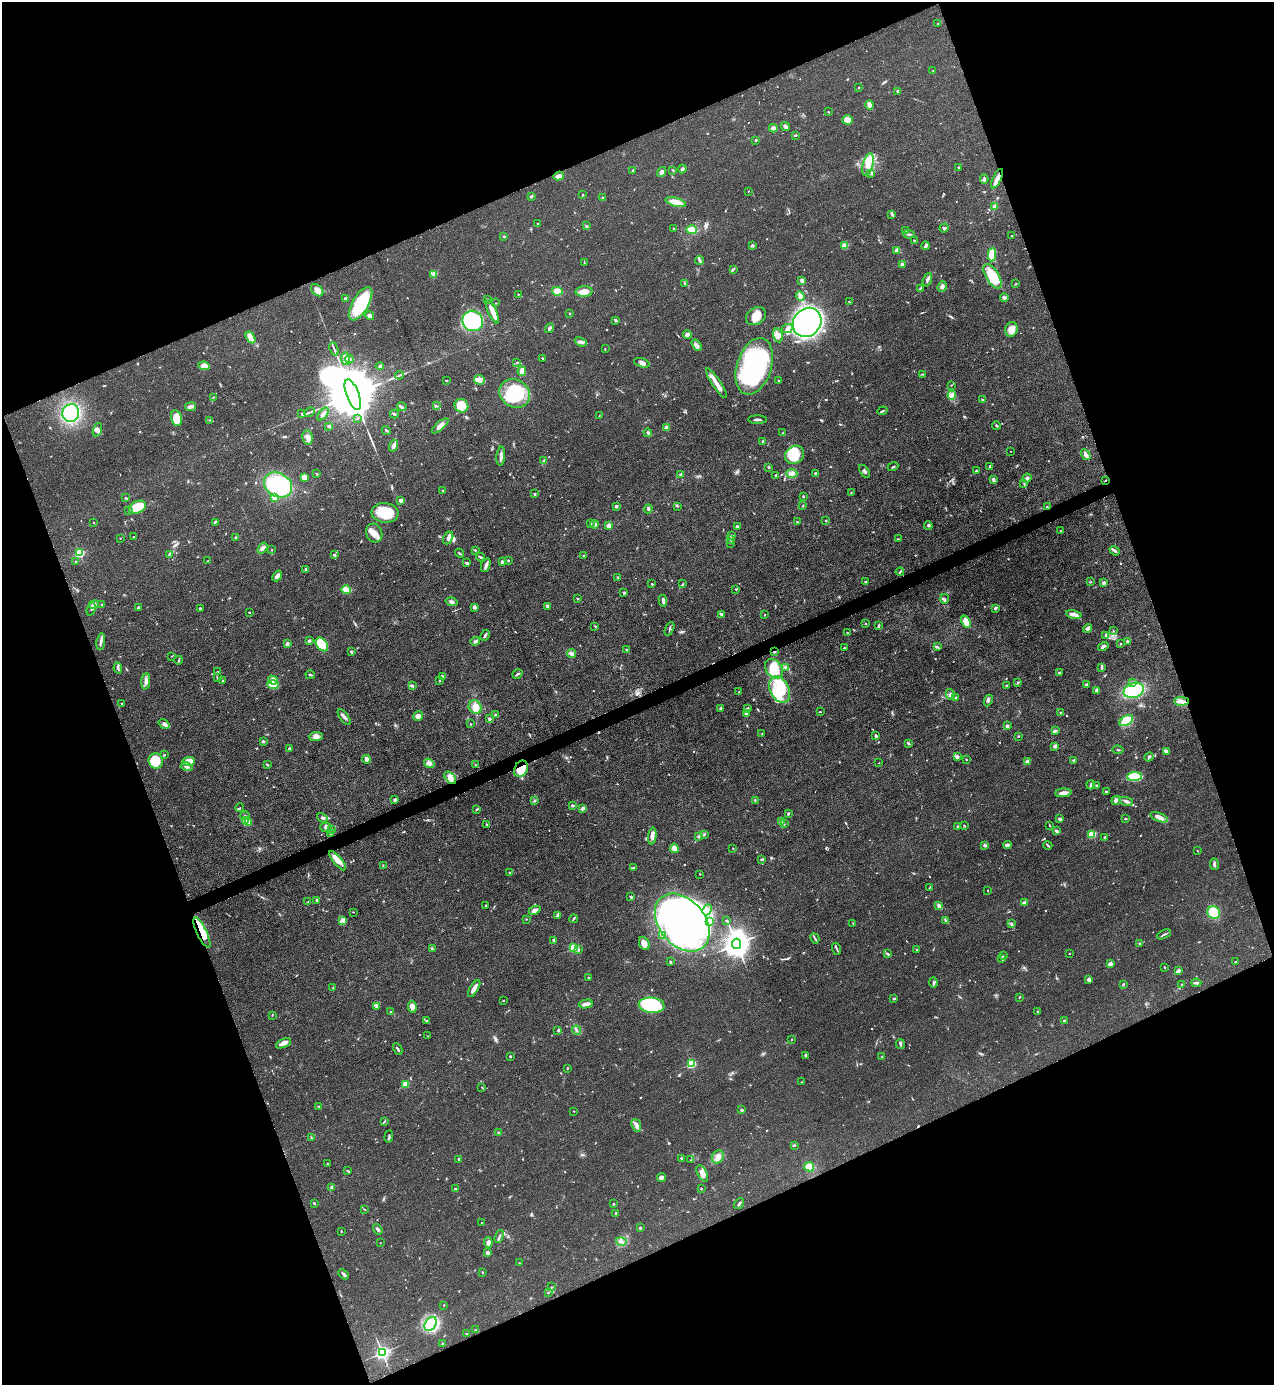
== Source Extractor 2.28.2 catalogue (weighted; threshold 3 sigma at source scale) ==
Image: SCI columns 151-5238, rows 1-5532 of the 5520 x 5533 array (HDU 1 of 3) = the unmasked area's bounding box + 8 px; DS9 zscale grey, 4 x 4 block average (1 PNG px = mean of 4 x 4 image px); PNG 1276 x 1387 px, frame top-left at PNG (2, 2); each listed source drawn as its Kron ellipse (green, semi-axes under 4 px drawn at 4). Shown black and unused: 42% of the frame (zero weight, under 3 of 4 exposures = <1% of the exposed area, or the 3 px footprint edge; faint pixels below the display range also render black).
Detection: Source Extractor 2.28.2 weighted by HDU 2 'WHT'. Background 0.0496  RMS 0.0054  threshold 0.0244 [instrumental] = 3 sigma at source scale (4.5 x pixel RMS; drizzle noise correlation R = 1.50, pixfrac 1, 0.05/0.05 arcsec/px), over >= 5 px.
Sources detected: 784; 3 too faint to see at this stretch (4 x 4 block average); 10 inside a brighter object's white glare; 2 cosmic-ray / hot-pixel residue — neither listed nor drawn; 11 coinciding with a brighter row at this scale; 49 inside a brighter listed object's ellipse — not listed separately; of the other 709, all 500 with FLUX_AUTO >= 1.6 (the completeness limit of this list) listed and drawn (209 fainter detections not listed), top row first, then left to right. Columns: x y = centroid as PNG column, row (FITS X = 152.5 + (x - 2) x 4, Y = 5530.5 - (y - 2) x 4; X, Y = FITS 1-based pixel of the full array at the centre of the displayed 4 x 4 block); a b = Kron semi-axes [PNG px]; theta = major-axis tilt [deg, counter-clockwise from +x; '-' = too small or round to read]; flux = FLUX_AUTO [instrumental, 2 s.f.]
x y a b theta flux
938 24 2 2 - 1.9
933 71 2 2 - 1.7
858 88 2 2 - 1.8
897 91 3 2 - 3.2
869 105 5 2 - 33
828 112 2 2 - 3
848 120 5 4 - 34
785 127 5 3 - 11
773 128 4 2 - 30
795 135 3 2 - 2.9
755 140 3 2 - 3.4
868 165 12 5 76 30
958 167 2 2 - 3.2
682 169 4 2 - 6.6
633 170 4 2 - 3.5
673 170 3 2 - 3
662 172 5 4 - 11
871 173 4 3 - 5.5
559 176 5 3 - 22
984 179 5 2 - 7.5
997 179 11 4 65 23
748 191 2 2 - 1.6
582 195 2 2 - 1.8
531 197 2 2 - 4.9
602 197 3 2 - 2.2
676 202 10 4 -15 44
995 206 3 3 - 9.5
892 214 3 2 - 4.3
538 224 2 2 - 2.2
586 226 4 2 - 2.6
944 228 5 3 - 6.3
674 229 2 2 - 3.4
692 230 5 4 - 39
906 230 3 2 - 2.9
909 234 6 2 -8 5.2
504 236 2 2 - 10
1011 236 2 2 - 2.6
914 240 4 2 - 2.7
844 245 4 3 - 6.6
753 246 4 3 - 4.3
926 246 4 2 - 10
897 250 2 2 - 63
992 254 7 4 88 83
700 260 4 2 - 5.3
584 263 4 2 - 2.9
902 264 3 2 - 9.1
733 269 3 2 - 3.8
434 274 4 3 - 7.2
992 276 14 6 -58 88
802 280 3 2 - 12
927 280 7 3 69 8.3
685 284 2 2 - 4.2
1016 284 2 2 - 1.9
942 287 5 4 - 8.1
920 288 3 2 - 2.3
317 290 7 5 -43 15
557 291 5 4 - 38
584 292 8 5 3 32
518 294 2 2 - 2
800 296 5 3 - 16
1004 298 4 3 - 6.9
346 299 3 2 - 11
487 299 2 2 - 3.2
849 302 3 2 - 1.9
496 303 2 2 - 2
360 304 19 8 60 190
492 312 13 3 -67 32
569 313 2 2 - 2
370 316 5 3 - 10
756 316 11 8 32 46
616 320 4 3 - 4.6
473 321 10 10 - 330
807 322 15 13 48 1300
549 328 5 3 - 7.6
787 328 6 4 24 13
1011 330 7 6 - 35
687 335 4 3 - 6.9
778 335 7 4 -78 22
250 337 6 2 -58 50
581 342 6 2 -21 8.3
696 345 6 4 -57 10
334 349 7 2 -67 7.3
605 349 3 2 - 1.9
346 358 6 3 -87 13
542 358 2 2 - 7.7
349 359 4 3 - 5.5
517 362 3 2 - 5.1
642 363 8 4 -18 12
204 366 6 4 -9 25
380 366 4 2 - 6.9
754 366 29 17 72 740
522 371 5 3 - 30
923 374 4 2 - 2.8
399 375 4 2 - 4.1
479 380 5 4 - 14
778 380 3 2 - 2.2
446 381 3 2 - 3.1
716 383 17 3 -56 41
951 385 2 2 - 2.1
514 393 16 13 -35 200
353 395 16 6 -70 49000
952 395 4 4 - 11
213 397 2 2 - 1.6
982 400 3 2 - 3.8
437 406 3 2 - 2.9
461 406 7 6 - 71
191 407 5 3 - 8.2
402 407 5 2 - 5.2
882 411 5 2 - 4
309 412 6 2 25 5.1
71 413 9 8 - 340
302 413 2 2 - 2
323 414 7 3 51 11
394 414 4 2 - 4.5
599 416 2 2 - 1.8
176 418 8 5 -75 67
357 419 2 2 - 2
210 420 2 2 - 1.7
757 420 9 2 0 9.4
996 425 4 2 - 4.6
329 426 3 2 - 5.5
440 426 10 4 40 18
667 428 4 3 - 11
97 430 7 4 72 15
386 430 5 2 - 4.1
648 433 4 3 - 5.3
783 433 3 2 - 2.4
308 438 7 5 -82 17
763 441 2 2 - 17
393 446 6 2 74 12
1011 451 2 2 - 2.1
794 455 10 8 35 130
1086 455 6 3 -59 14
501 456 9 3 86 14
544 460 3 2 - 2.6
990 466 2 2 - 5
769 467 3 2 - 2.8
893 467 5 2 - 3.1
864 471 7 2 -53 6.4
976 471 3 2 - 5.8
815 473 2 2 - 3.6
317 474 2 2 - 2.3
680 474 3 2 - 2.8
792 474 5 3 - 10
776 475 3 3 - 3.9
304 477 4 3 - 23
1027 478 5 3 - 11
993 479 3 3 - 5.2
1105 480 3 2 - 2.8
1024 483 3 2 - 3.3
278 485 15 11 -32 330
443 491 2 2 - 5.2
851 492 3 2 - 1.6
534 494 2 2 - 4
803 496 2 2 - 2.1
275 497 2 2 - 58
126 498 3 2 - 3.1
401 500 2 2 - 17
616 506 3 3 - 6.1
678 506 2 2 - 1.7
803 506 3 2 - 1.7
137 507 9 6 24 100
1047 507 2 2 - 3.7
648 509 4 2 - 4.9
129 511 2 2 - 2.1
385 513 13 10 -5 110
826 520 2 2 - 1.7
215 522 4 2 - 4.3
797 522 2 2 - 1.8
94 523 2 2 - 1.6
590 523 2 2 - 1.6
594 524 4 3 - 5.9
928 525 4 3 - 4.1
608 526 2 2 - 57
737 526 3 2 - 6.1
1060 531 2 2 - 1.6
374 533 10 8 -70 32
731 536 2 2 - 6.2
133 537 2 2 - 1.8
236 537 4 2 - 4.6
120 538 2 2 - 1.7
448 538 7 4 62 20
898 539 3 2 - 2.5
731 540 2 2 - 2.6
730 543 2 2 - 1.7
262 548 6 3 55 11
272 550 2 2 - 1.8
475 550 3 2 - 2.8
1115 551 5 2 - 8.8
79 553 2 2 - 320
459 553 4 2 - 4.1
169 554 3 2 - 3.2
334 555 4 2 - 3.7
584 556 2 2 - 2.9
480 557 4 2 - 4.7
76 561 3 2 - 2
208 561 4 2 - 2.7
508 561 3 2 - 2.4
502 562 3 2 - 6.5
467 563 4 3 - 5.1
486 565 7 4 70 12
305 569 3 2 - 3.5
900 572 4 2 - 3.5
277 576 6 3 51 14
617 577 2 2 - 3.6
865 582 3 2 - 2.1
1090 582 4 2 - 2.8
1104 583 3 3 - 12
652 584 2 2 - 2.6
682 584 2 2 - 2.3
736 589 2 2 - 1.7
346 590 5 3 - 60
624 593 3 2 - 4
578 598 2 2 - 3.6
944 599 5 3 - 6
663 601 6 2 -82 9.1
451 602 6 3 -15 8.4
102 604 2 2 - 1.7
94 605 5 4 - 12
547 606 4 2 - 5.8
138 607 4 2 - 5
474 607 3 2 - 15
995 608 4 3 - 5.4
91 609 7 2 74 4.7
200 609 3 2 - 5.6
249 612 2 2 - 6.5
721 614 3 2 - 8.7
1074 614 8 3 -10 23
765 615 2 2 - 2.1
966 622 6 4 -68 44
866 624 2 2 - 2.6
595 626 3 2 - 2.1
879 626 3 2 - 6.5
1088 628 5 3 - 12
669 629 7 2 63 4.8
1113 631 3 2 - 1.8
848 633 3 2 - 2.4
485 635 6 2 63 6.3
1106 636 4 3 - 6.2
101 641 8 3 81 12
309 641 2 2 - 2.9
475 641 5 2 - 6.7
1128 642 2 2 - 20
1120 643 2 2 - 1.6
287 644 3 2 - 13
322 644 8 5 -51 140
1103 646 5 3 - 6.9
937 647 4 3 - 4.8
844 648 2 2 - 3.1
627 650 3 2 - 3.8
351 652 3 2 - 4.2
774 652 2 2 - 3.1
571 653 5 3 - 11
172 656 2 2 - 1.7
179 660 4 2 - 3.5
785 667 4 3 - 7.6
118 668 6 2 -77 6.1
1102 668 3 2 - 5.5
774 669 11 8 -52 100
217 672 3 2 - 3.4
1059 673 4 2 - 5.9
517 674 5 2 - 4.8
310 675 5 2 - 4
442 676 4 2 - 4.5
217 677 3 2 - 3.6
273 680 5 3 - 32
146 681 8 4 86 14
222 681 3 2 - 2.3
439 681 2 2 - 2.7
1018 682 3 2 - 2.9
1133 683 3 3 - 7.1
1086 684 3 2 - 5.3
273 685 6 4 -4 74
1006 685 2 2 - 1.9
412 686 3 3 - 4
780 690 14 9 -63 100
1097 690 3 3 - 14
1134 690 10 7 17 190
739 692 2 2 - 1.9
950 694 5 4 - 8.7
955 698 2 2 - 2.4
988 700 6 3 65 6.5
1181 701 7 4 -1 16
122 703 2 2 - 3.8
475 707 7 6 - 34
721 709 3 2 - 10
748 709 2 2 - 6.7
820 712 2 2 - 1.8
746 713 2 2 - 16
1061 713 3 2 - 3.6
496 715 3 3 - 5.2
418 716 5 4 - 16
344 717 9 3 -53 12
489 719 3 3 - 5.4
1126 721 7 4 32 83
164 724 6 3 -37 9.4
470 724 2 2 - 2.3
1007 726 2 2 - 8.7
1055 731 4 3 - 7.5
762 734 2 2 - 1.6
316 736 7 4 1 15
876 736 3 3 - 4.5
1019 736 2 2 - 1.9
263 741 2 2 - 20
908 743 3 2 - 6
1055 746 2 2 - 43
289 748 2 2 - 16
1118 750 5 2 - 3.4
1166 752 4 3 - 15
164 755 3 2 - 1.9
957 757 3 2 - 14
1149 757 5 2 - 6.3
367 759 4 3 - 16
966 760 2 2 - 2.2
1074 760 3 2 - 3.3
156 761 8 7 - 65
189 761 6 4 4 38
1027 762 3 2 - 17
429 763 5 4 - 12
879 763 2 2 - 1.9
267 764 3 2 - 2.8
476 765 2 2 - 2.1
187 767 6 2 -11 7.5
521 769 8 6 65 79
1134 777 7 3 3 160
450 778 7 4 -47 26
1091 785 4 3 - 5.6
1097 785 3 2 - 3.6
1106 791 3 2 - 2.8
1063 793 8 3 4 18
395 799 3 3 - 6.4
755 800 3 2 - 2.3
1116 800 5 3 - 7.8
535 801 2 2 - 1.7
1126 801 7 3 -16 13
573 805 3 2 - 4.4
240 808 4 2 - 3.4
583 808 4 3 - 9.1
476 810 3 2 - 1.8
788 814 3 2 - 3.6
245 816 5 2 - 5
1159 817 9 3 -21 22
322 818 5 3 - 6.1
1060 819 3 3 - 7.3
1125 819 3 2 - 2.1
245 821 4 4 - 10
781 821 4 2 - 3.8
249 823 2 2 - 2.7
784 824 4 2 - 3
487 825 2 2 - 4.1
1049 825 2 2 - 2.2
964 826 2 2 - 1.8
326 827 6 4 -16 11
958 827 2 2 - 4
332 829 2 2 - 3.4
1056 831 3 2 - 10
331 833 3 2 - 6.9
1092 834 2 2 - 170
704 835 3 2 - 4.2
652 836 8 4 84 15
699 836 3 2 - 5.8
1104 837 2 2 - 3.2
985 845 4 3 - 7.4
1007 845 4 3 - 13
1048 845 4 2 - 4
674 848 5 3 - 24
733 848 2 2 - 2
1197 851 2 2 - 1.6
762 859 4 2 - 5.2
338 861 12 4 -50 35
1214 864 6 2 -82 9.2
383 865 3 2 - 2
633 868 3 2 - 3.8
509 872 2 2 - 1.8
700 874 2 2 - 3.1
929 888 3 2 - 2.1
988 891 2 2 - 2.3
631 897 3 2 - 5.4
317 900 3 2 - 5.3
308 902 3 2 - 3
1024 903 3 2 - 15
486 905 2 2 - 1.7
939 906 3 2 - 17
535 910 6 3 25 15
707 910 5 3 - 11
353 912 3 2 - 1.6
1214 913 6 6 - 89
558 915 4 3 - 6.8
526 919 2 2 - 1.7
574 919 4 2 - 4.9
342 920 4 3 - 6.8
946 920 2 2 - 1.9
726 921 3 2 - 2.2
709 922 3 2 - 4.1
682 923 33 23 -50 1600
853 923 2 2 - 1.9
1011 924 3 2 - 3.5
202 933 17 5 -65 65
1164 934 7 2 26 5.8
663 936 2 2 - 2.4
815 938 5 2 - 4.4
554 940 3 2 - 7.4
644 943 7 5 -65 17
1140 943 2 2 - 2.6
737 944 5 4 - 3100
574 948 2 2 - 260
432 949 3 2 - 3.2
837 949 6 2 -69 5.8
578 950 3 2 - 3.2
917 950 2 2 - 2.9
888 954 4 2 - 4
1069 954 2 2 - 2.5
1003 956 3 2 - 2.9
1002 958 3 2 - 3.1
670 962 3 2 - 3.3
1235 962 2 2 - 2.9
1110 964 2 2 - 54
1165 967 3 2 - 2.6
1178 971 4 2 - 15
588 977 2 2 - 1.8
1089 980 4 3 - 8.1
933 983 5 2 - 4.9
1196 983 5 2 - 6.5
1123 984 3 2 - 2.4
1182 984 2 2 - 2
333 988 2 2 - 1.9
474 988 9 3 59 27
1019 997 3 2 - 2
894 999 3 2 - 4.5
503 1001 4 2 - 1.6
586 1004 7 2 12 27
652 1005 13 7 -5 250
377 1006 3 2 - 3.4
412 1007 6 3 -83 23
390 1012 2 2 - 3
1037 1012 2 2 - 1.7
272 1015 2 2 - 1.8
1064 1020 2 2 - 16
426 1021 2 2 - 2.2
558 1030 2 2 - 2.6
576 1030 5 2 - 5.9
428 1036 2 2 - 1.8
791 1040 2 2 - 1.9
283 1043 8 3 26 22
900 1044 5 3 - 6.2
398 1049 6 2 -62 5.6
805 1055 3 2 - 4.3
510 1056 2 2 - 3.2
882 1057 3 2 - 1.7
691 1064 2 2 - 300
567 1068 2 2 - 5.5
801 1082 2 2 - 1.8
405 1084 2 2 - 95
482 1087 2 2 - 1.7
319 1106 3 2 - 2.3
742 1110 3 2 - 4.4
574 1111 2 2 - 2.4
384 1121 3 2 - 3.4
636 1125 6 4 -68 13
498 1133 2 2 - 2
311 1137 2 2 - 2.2
389 1137 6 2 86 4.9
794 1145 2 2 - 2.1
718 1157 7 5 56 18
681 1158 2 2 - 8.6
459 1159 2 2 - 4.6
691 1160 2 2 - 2.5
327 1164 2 2 - 1.9
809 1167 5 4 - 32
348 1171 3 2 - 3.5
702 1173 9 4 -62 22
661 1178 4 3 - 12
332 1187 4 2 - 5.4
455 1189 2 2 - 5.3
701 1189 2 2 - 2.2
314 1203 3 2 - 3.9
613 1204 2 2 - 2.8
739 1204 6 2 54 6.5
364 1209 2 2 - 1.7
615 1213 2 2 - 3.1
482 1223 2 2 - 2.1
640 1228 2 2 - 14
378 1229 6 3 -54 7.5
341 1231 2 2 - 2.2
499 1236 6 2 69 5.9
621 1241 5 3 - 10
488 1242 5 4 - 15
380 1243 2 2 - 1.6
488 1253 3 2 - 20
519 1263 2 2 - 3.2
483 1272 3 2 - 1.8
344 1274 6 2 -45 7.9
551 1287 2 2 - 2.1
548 1293 2 2 - 2
444 1305 2 2 - 1.7
431 1324 8 5 59 140
475 1330 2 2 - 1.9
467 1333 3 2 - 2.4
442 1343 2 2 - 5.1
382 1353 2 2 - 1100
Overlapping masked pixels (flux is a lower limit): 7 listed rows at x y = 997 179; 1105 480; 1047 507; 774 652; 1181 701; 521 769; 202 933
Diffuse or blended objects may show on this block-average render without a row.